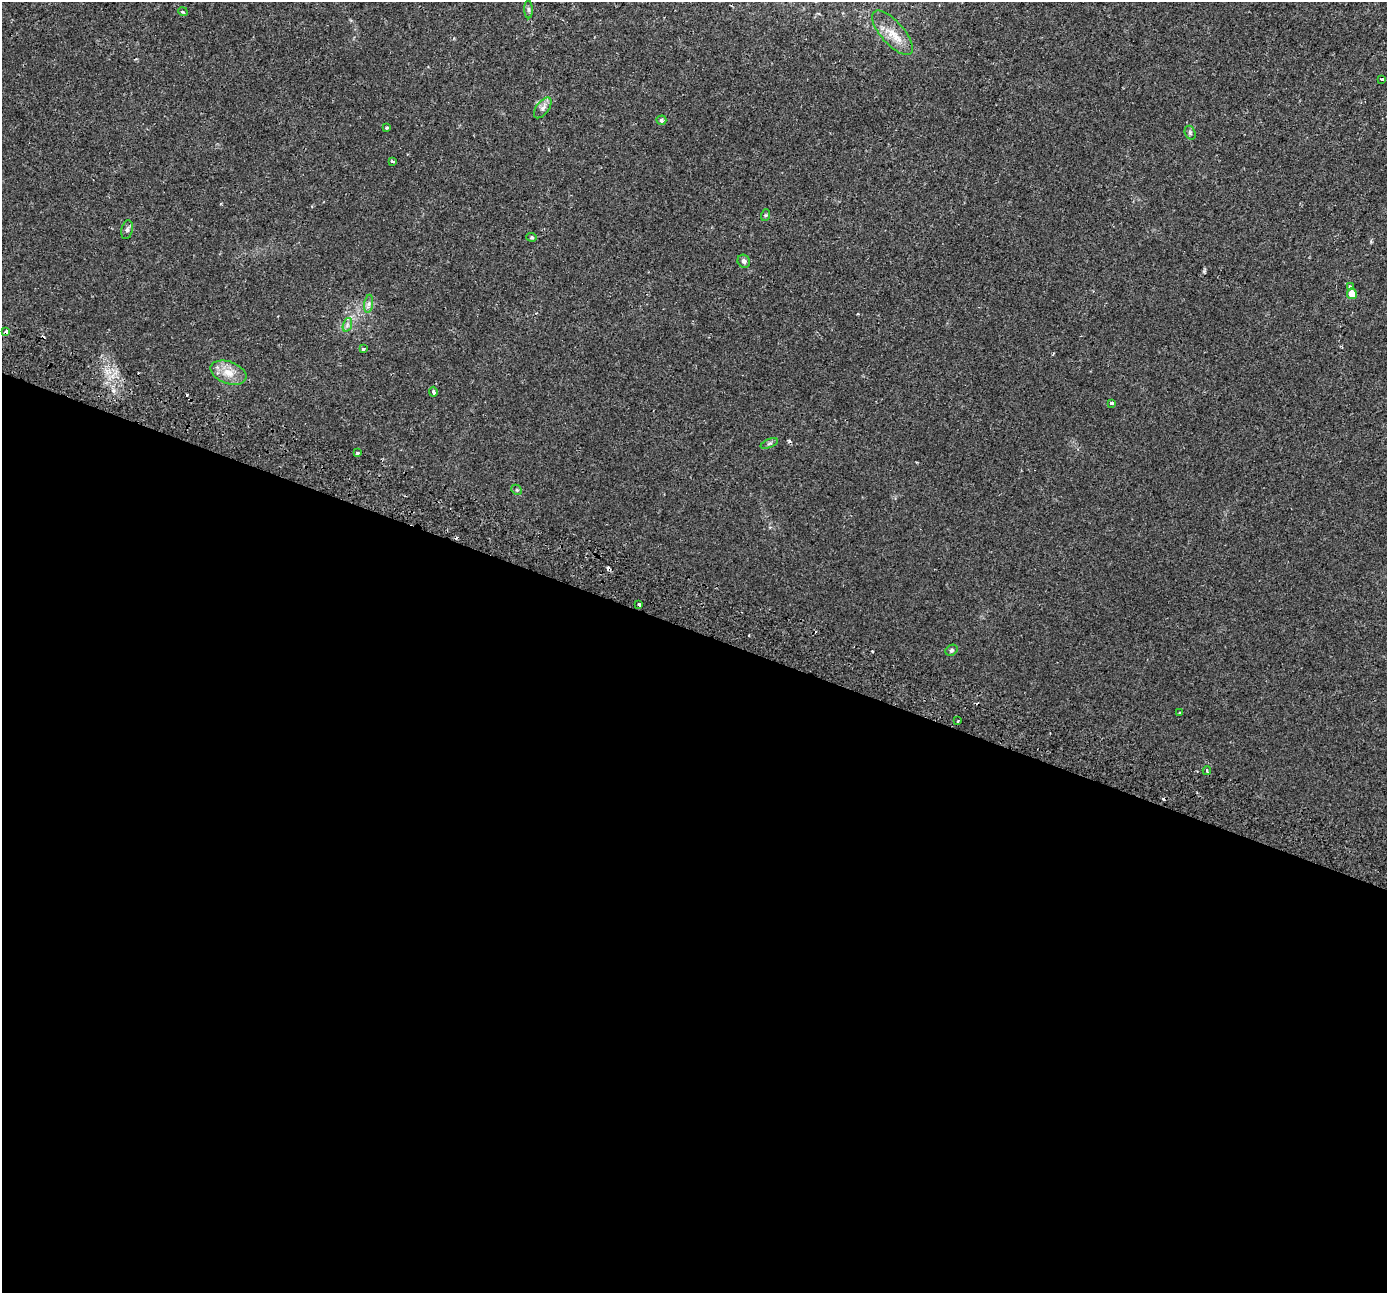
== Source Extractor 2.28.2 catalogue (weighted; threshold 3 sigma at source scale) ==
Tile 14 of 4 x 4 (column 2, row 4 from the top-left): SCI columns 1453-2837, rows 304-1594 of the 5688 x 5824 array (HDU 1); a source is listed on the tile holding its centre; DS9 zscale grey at full resolution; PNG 1389 x 1295 px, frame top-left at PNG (2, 2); each listed source drawn as its Kron ellipse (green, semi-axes under 4 px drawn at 4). Shown black and unused: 51% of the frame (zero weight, under 2 of 3 exposures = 5% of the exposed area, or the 3 px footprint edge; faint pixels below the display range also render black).
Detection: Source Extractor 2.28.2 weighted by HDU 2 'WHT'; one run over the whole footprint, this tile lists its part. Background 0.00701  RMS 0.0027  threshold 0.012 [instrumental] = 3 sigma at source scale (4.5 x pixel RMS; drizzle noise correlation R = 1.50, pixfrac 1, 0.0396/0.0396 arcsec/px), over >= 5 px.
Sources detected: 38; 8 cosmic-ray / hot-pixel residue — neither listed nor drawn; the other 30 listed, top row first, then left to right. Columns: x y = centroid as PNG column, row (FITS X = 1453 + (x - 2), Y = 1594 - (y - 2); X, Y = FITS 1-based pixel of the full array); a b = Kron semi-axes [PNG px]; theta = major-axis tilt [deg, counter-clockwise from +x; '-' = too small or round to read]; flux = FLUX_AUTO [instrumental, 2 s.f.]
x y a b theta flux
528 9 9 4 -89 0.47
183 12 5 3 - 0.3
892 33 28 11 -48 4
1382 79 3 3 - 0.73
543 108 12 6 54 1.1
661 120 5 4 - 0.57
387 128 4 3 - 0.37
1190 133 7 5 -71 0.48
392 161 3 2 - 0.54
766 215 6 4 70 0.32
127 230 9 5 77 0.76
532 237 5 4 - 0.31
744 261 7 6 - 0.83
1350 287 3 3 - 0.88
1352 294 5 5 - 3.2
369 304 9 4 81 0.68
347 325 7 4 72 0.61
6 332 3 3 - 2.2
364 349 3 3 - 1.7
228 373 19 11 -19 3.5
433 392 5 4 - 0.57
1112 403 3 3 - 1.1
769 443 9 3 21 0.42
357 453 3 3 - 0.67
517 490 6 4 -43 0.38
639 605 3 3 - 1.2
952 650 6 5 - 0.46
1179 713 4 3 - 0.26
958 721 3 2 - 0.51
1207 770 4 3 - 0.65
Overlapping masked pixels (flux is a lower limit): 1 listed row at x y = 6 332